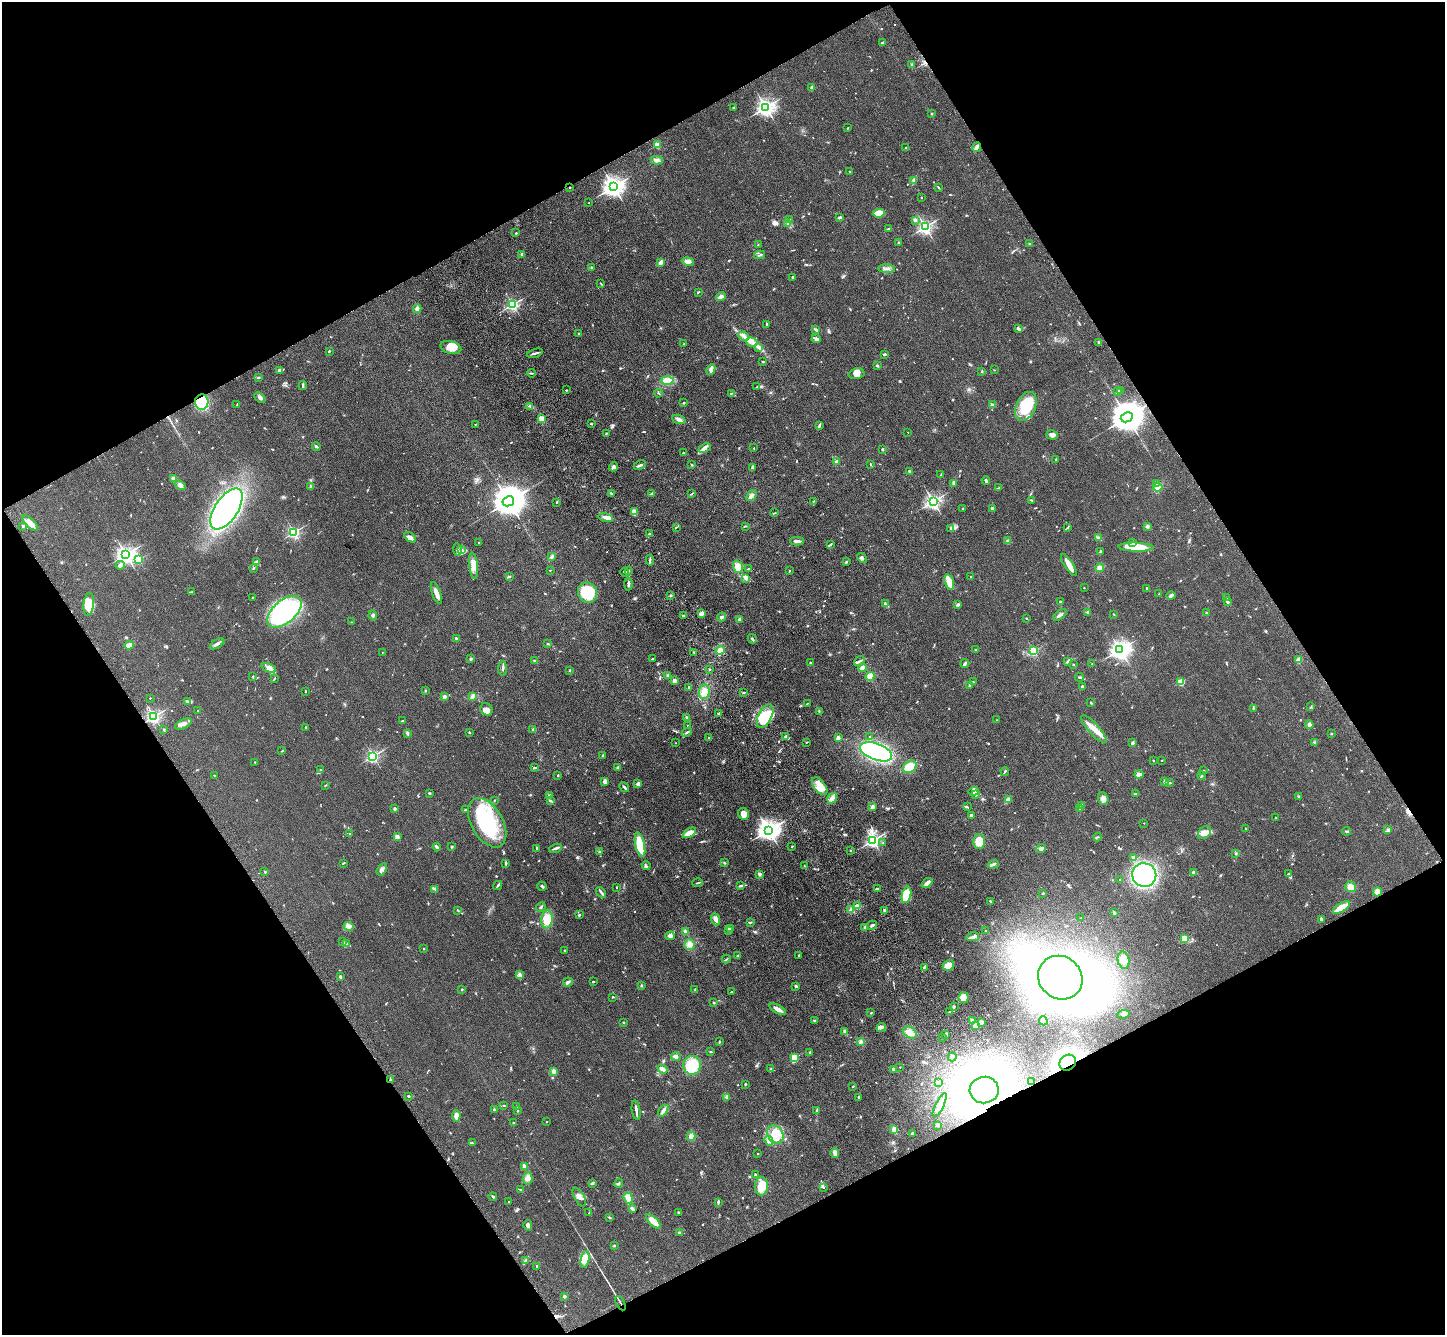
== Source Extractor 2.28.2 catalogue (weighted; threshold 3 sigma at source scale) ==
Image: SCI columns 106-5875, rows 363-5692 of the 5980 x 5920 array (HDU 1 of 3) = the unmasked area's bounding box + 8 px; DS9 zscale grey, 4 x 4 block average (1 PNG px = mean of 4 x 4 image px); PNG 1447 x 1337 px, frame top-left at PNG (2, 2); each listed source drawn as its Kron ellipse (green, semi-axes under 4 px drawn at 4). Shown black and unused: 47% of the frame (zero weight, under 3 of 4 exposures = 6% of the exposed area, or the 3 px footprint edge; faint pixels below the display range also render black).
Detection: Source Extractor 2.28.2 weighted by HDU 2 'WHT'. Background 0.0609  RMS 0.0079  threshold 0.0357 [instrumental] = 3 sigma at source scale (4.5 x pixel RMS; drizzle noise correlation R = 1.50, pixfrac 1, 0.05/0.05 arcsec/px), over >= 5 px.
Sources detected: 879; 1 too faint to see at this stretch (4 x 4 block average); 9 inside a brighter object's white glare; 3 cosmic-ray / hot-pixel residue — neither listed nor drawn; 13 coinciding with a brighter row at this scale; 51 inside a brighter listed object's ellipse — not listed separately; of the other 802, all 500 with FLUX_AUTO >= 2.77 (the completeness limit of this list) listed and drawn (302 fainter detections not listed), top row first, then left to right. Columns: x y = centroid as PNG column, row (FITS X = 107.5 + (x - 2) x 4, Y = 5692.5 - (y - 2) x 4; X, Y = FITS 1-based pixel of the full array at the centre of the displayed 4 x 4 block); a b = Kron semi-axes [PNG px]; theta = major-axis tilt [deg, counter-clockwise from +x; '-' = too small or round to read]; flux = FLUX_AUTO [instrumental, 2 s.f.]
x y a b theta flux
882 43 2 2 - 6.5
911 65 3 2 - 5.3
812 88 3 2 - 18
734 107 3 2 - 3.2
766 107 3 2 - 2200
932 113 2 2 - 4.1
848 128 2 2 - 10
657 145 2 2 - 150
977 147 5 3 - 11
906 148 2 2 - 8.2
657 160 6 4 -2 15
850 171 2 2 - 6.8
914 180 4 3 - 10
570 187 2 2 - 11
613 187 3 3 - 3400
938 187 3 2 - 3.6
921 197 2 2 - 8.5
589 203 2 2 - 4.2
879 213 6 4 5 57
840 217 3 2 - 12
790 220 3 2 - 6.3
916 220 4 3 - 6.6
788 223 4 3 - 8.1
925 227 2 2 - 1300
888 229 3 2 - 5.4
516 233 2 2 - 5.2
899 243 2 2 - 8.4
758 244 3 2 - 3.4
1030 244 3 2 - 5.2
522 254 2 2 - 44
760 255 5 2 - 7.4
661 262 4 3 - 14
688 262 6 4 -12 18
592 267 2 2 - 3.5
887 269 8 2 -4 14
793 277 3 2 - 4.3
601 284 3 2 - 4.3
698 292 2 2 - 3.4
721 297 5 3 - 15
513 304 2 2 - 890
417 309 4 3 - 16
767 324 4 2 - 3.4
1019 329 3 2 - 3.6
816 330 4 2 - 8.2
579 334 2 2 - 7.1
744 336 5 2 - 9.9
816 339 4 3 - 13
752 342 6 3 -17 17
1099 342 3 2 - 7.6
684 344 4 2 - 3.7
451 347 10 6 -16 75
759 347 3 2 - 5
329 351 3 2 - 3.9
535 353 8 2 16 11
885 354 3 2 - 9.3
763 362 2 2 - 4
877 365 3 2 - 6.9
711 369 5 4 - 14
279 370 3 3 - 7.8
994 370 2 2 - 2.8
982 371 2 2 - 4
531 373 4 2 - 4.3
857 374 8 5 11 26
259 377 3 2 - 3.6
667 380 6 4 0 48
303 386 4 2 - 7.5
757 387 2 2 - 3.8
566 390 2 2 - 2.9
1120 390 2 2 - 9.4
1117 392 3 3 - 7.5
658 393 4 2 - 2.9
732 393 3 2 - 4.5
260 397 6 3 -40 12
202 402 7 7 - 170
684 403 3 2 - 3.2
237 404 3 2 - 2.9
992 404 3 2 - 4.8
530 406 3 2 - 4.7
1026 406 15 9 65 210
1127 417 6 4 26 14000
541 418 2 2 - 180
679 419 7 3 -19 17
475 424 2 2 - 3
591 424 2 2 - 3
819 426 4 2 - 9
908 432 2 2 - 2.9
606 433 2 2 - 3.9
1052 435 6 4 -19 17
316 447 4 2 - 6.6
705 448 6 4 24 17
754 448 2 2 - 3.4
882 449 3 2 - 5.6
684 453 3 2 - 6.5
1056 459 3 2 - 3.8
837 462 3 3 - 11
640 465 6 2 27 11
692 465 2 2 - 4.5
871 465 3 2 - 3.5
613 467 4 4 - 13
753 468 3 2 - 17
910 471 4 2 - 7.1
941 475 3 2 - 5.7
173 479 2 2 - 110
986 480 4 2 - 7.7
953 483 3 2 - 4.6
1156 483 3 2 - 4.3
180 485 6 4 -39 16
311 486 2 2 - 4.1
1158 487 5 4 - 22
999 488 3 2 - 3.1
611 493 3 2 - 5.9
652 494 3 2 - 5.8
691 494 4 2 - 4.5
751 495 6 3 50 21
1031 500 4 2 - 4
508 501 6 5 - 13000
814 501 3 2 - 4.2
933 501 2 2 - 1600
557 502 2 2 - 3.6
963 508 2 2 - 9.7
992 508 2 2 - 8.9
226 509 23 11 56 1200
634 512 4 3 - 34
774 513 3 2 - 2.9
606 517 7 3 -13 25
30 523 10 4 -44 42
23 526 2 2 - 25
745 526 3 2 - 3.4
676 527 2 2 - 4.5
1147 527 3 3 - 5.8
950 528 2 2 - 4.6
1067 528 3 2 - 2.8
294 532 2 2 - 820
649 534 3 2 - 5
410 537 7 3 -36 23
1098 538 4 2 - 11
797 541 7 2 -2 19
1008 541 3 3 - 10
479 542 2 2 - 3.8
1133 543 2 2 - 4
831 544 3 2 - 5.5
1136 547 17 4 -2 140
457 549 6 3 -81 12
461 550 3 2 - 4.5
1101 551 2 2 - 6.8
126 554 3 3 - 2200
552 557 4 3 - 9.7
862 558 6 2 -42 8.3
139 559 2 2 - 320
650 560 5 2 - 7.4
256 561 3 2 - 4.1
846 562 2 2 - 6
120 565 4 3 - 9.8
1069 565 13 4 -56 37
473 566 13 4 -83 41
738 567 6 5 - 40
253 568 2 2 - 2.9
1100 568 4 4 - 17
748 569 3 2 - 4.9
550 570 2 2 - 5.3
628 570 2 2 - 3
789 571 3 2 - 2.8
625 572 4 3 - 7.7
971 576 2 2 - 4.9
510 577 2 2 - 3
746 578 4 3 - 11
949 582 8 4 -74 54
628 584 6 2 88 10
1084 588 2 2 - 5.6
1147 588 3 2 - 3.6
191 592 3 2 - 3.8
436 593 11 3 -70 33
587 593 10 9 - 190
1159 594 3 2 - 3.3
670 595 3 2 - 5.1
1171 595 4 3 - 12
252 597 2 2 - 6.2
1227 598 3 2 - 3.9
1060 601 2 2 - 9.4
1227 601 3 2 - 12
89 604 12 5 84 100
885 604 4 2 - 6
958 604 3 2 - 6.2
284 612 20 11 40 690
1087 612 3 2 - 5.9
701 613 4 3 - 22
1206 613 2 2 - 15
1114 614 3 2 - 3.1
683 615 2 2 - 5.7
1060 615 8 2 34 21
373 616 5 3 - 9.2
722 617 4 3 - 12
1026 618 3 2 - 3.2
739 619 3 3 - 9
352 622 3 2 - 3.2
456 638 2 2 - 7.2
752 639 5 2 - 7.9
217 644 8 2 32 21
548 644 2 2 - 3.9
129 645 5 3 - 33
720 650 5 4 - 20
976 650 2 2 - 9.8
1120 650 3 3 - 2200
1034 651 2 2 - 410
382 652 2 2 - 3.2
694 652 2 2 - 3.3
471 659 3 3 - 6.1
652 659 2 2 - 8.3
1299 660 4 3 - 28
535 661 3 2 - 5
859 661 6 2 38 7.6
1068 661 3 2 - 10
810 663 2 2 - 4.6
965 663 5 2 - 10
1073 664 2 2 - 2.8
1092 664 2 2 - 5.3
269 668 7 4 -23 21
502 668 7 2 87 9
862 668 4 3 - 13
709 669 2 2 - 4
569 670 3 2 - 3.4
668 675 2 2 - 6.4
253 676 2 2 - 4.2
870 676 5 4 - 30
1079 677 4 2 - 5
274 679 3 2 - 3.1
674 681 2 2 - 100
973 682 2 2 - 4.6
1181 682 2 2 - 240
969 685 3 3 - 5.4
1082 686 2 2 - 31
689 687 2 2 - 4
305 691 2 2 - 6.7
425 691 2 2 - 3.2
704 692 7 5 80 38
744 693 3 2 - 3.9
473 696 3 2 - 17
444 697 2 2 - 74
150 698 2 2 - 7.5
187 702 3 3 - 6.3
807 703 3 2 - 3.8
1091 703 3 2 - 2.9
1311 707 3 2 - 3
1253 708 2 2 - 6.5
486 709 6 5 - 34
198 711 2 2 - 5.3
819 711 3 2 - 5.1
718 713 3 2 - 5.7
154 716 2 2 - 1200
765 716 13 6 64 110
687 718 3 3 - 9.4
997 720 3 2 - 2.8
402 721 3 2 - 3.2
183 724 9 4 25 20
1309 725 4 4 - 13
687 726 2 2 - 5.5
306 727 2 2 - 3
164 729 2 2 - 5.5
533 729 3 2 - 3.8
1094 729 18 5 -49 52
469 732 3 2 - 3.8
687 732 5 2 - 6.7
407 733 4 3 - 6.3
1331 734 2 2 - 2.9
870 736 2 2 - 6.2
785 737 3 3 - 11
709 738 2 2 - 2.8
838 738 2 2 - 63
807 742 3 2 - 2.9
1314 742 2 2 - 2.8
676 743 2 2 - 3.3
1133 743 3 3 - 7.8
282 751 2 2 - 3.3
876 752 17 8 -21 1100
603 755 2 2 - 3.1
373 756 2 2 - 930
1153 760 2 2 - 3.5
1162 760 2 2 - 3.3
255 762 2 2 - 3.8
534 767 3 2 - 5.1
910 767 7 5 35 93
618 768 3 3 - 7.1
321 770 4 2 - 3.8
1204 770 2 2 - 3.3
1005 771 4 2 - 5.7
1139 774 4 3 - 22
214 775 2 2 - 7.5
557 775 3 2 - 2.8
1201 775 4 2 - 5.4
605 781 4 3 - 19
1165 781 2 2 - 66
1170 783 2 2 - 4.4
638 784 4 3 - 14
326 785 3 2 - 2.8
820 786 10 5 -52 42
624 787 5 2 - 8.5
974 791 5 3 - 13
429 793 3 2 - 4.1
1135 794 3 2 - 5.9
976 795 4 2 - 6.1
549 796 4 2 - 7
1299 797 3 3 - 4.8
832 798 6 4 55 21
1008 799 4 3 - 9.7
1103 799 6 5 - 18
494 800 2 2 - 3.2
551 801 3 2 - 5.9
1082 806 3 2 - 5.1
873 807 2 2 - 60
967 807 3 2 - 6.9
1080 808 2 2 - 8.8
395 809 2 2 - 47
465 810 3 2 - 5.5
743 814 6 5 - 21
971 815 2 2 - 51
1276 818 2 2 - 5.2
487 823 27 15 -60 380
1144 823 2 2 - 4
1246 829 3 2 - 5.2
768 830 3 3 - 4200
1388 830 4 3 - 9.7
1347 831 4 2 - 8.2
1205 832 7 5 45 30
689 833 7 3 31 44
350 834 2 2 - 3.4
397 837 2 2 - 110
1098 837 4 2 - 5.1
873 840 2 2 - 1300
979 841 7 6 - 50
883 843 3 2 - 3.4
640 845 13 4 -77 150
437 847 4 2 - 9.7
452 847 3 2 - 4.8
792 847 2 2 - 2.8
537 848 3 2 - 5.1
555 848 7 2 21 10
1041 848 5 4 - 12
851 850 2 2 - 3.7
600 852 3 2 - 4.4
1236 853 2 2 - 3.2
1134 858 2 2 - 69
343 863 3 2 - 3.8
724 863 3 2 - 3.6
506 864 3 2 - 4.3
993 864 5 2 - 14
646 866 4 2 - 5.9
804 866 2 2 - 2.8
382 869 6 3 57 12
265 872 2 2 - 5.1
1194 873 2 2 - 42
759 874 3 3 - 8.6
1288 874 2 2 - 3
1144 875 12 11 - 850
1120 880 2 2 - 4.4
698 883 5 2 - 5.2
927 883 6 4 42 18
498 885 5 2 - 5.4
542 886 5 2 - 6.7
741 886 3 2 - 6.1
616 887 2 2 - 2.8
1350 887 5 5 - 30
435 889 4 2 - 9.1
877 889 2 2 - 8.7
601 892 6 2 -49 7.3
1377 892 4 4 - 25
1043 893 2 2 - 5.6
906 895 8 4 77 110
990 901 2 2 - 4.8
857 905 4 2 - 7.5
541 907 5 2 - 7.5
1341 907 9 3 32 77
458 910 3 2 - 3
850 910 3 2 - 6.6
884 910 4 2 - 5.7
1114 913 2 2 - 11
579 915 3 2 - 4.2
1081 917 2 2 - 3.3
547 919 9 5 84 75
715 919 6 4 -69 21
1321 919 3 2 - 5.4
751 922 4 2 - 5.2
872 925 5 2 - 13
349 926 5 4 - 15
864 927 3 2 - 4.5
730 928 3 2 - 12
728 931 2 2 - 10
985 931 2 2 - 2.8
685 932 3 3 - 9.7
670 936 5 4 - 17
973 937 6 3 14 16
1185 938 2 2 - 200
342 942 3 2 - 2.8
347 944 3 2 - 3.9
689 944 5 5 - 27
424 949 2 2 - 4.9
564 950 2 2 - 10
799 955 2 2 - 5
737 956 2 2 - 4.2
726 959 4 2 - 4.1
1124 960 8 6 -78 32
948 965 6 5 - 44
924 967 4 2 - 6.5
519 974 4 3 - 8.2
340 976 3 3 - 5
1060 978 23 21 -39 2800
568 982 5 2 - 8.6
593 982 2 2 - 5.2
641 986 2 2 - 3.7
796 986 2 2 - 13
462 989 2 2 - 6.9
695 989 2 2 - 3.8
732 992 3 2 - 5.1
612 997 3 2 - 3.3
964 997 5 5 - 45
714 1003 2 2 - 4.3
954 1006 3 2 - 5.2
778 1009 9 3 -30 30
949 1012 2 2 - 12
871 1013 3 2 - 3.6
1124 1014 6 3 6 13
814 1021 3 2 - 3.5
972 1021 2 2 - 83
1043 1021 4 4 - 15
623 1022 2 2 - 3.3
981 1022 2 2 - 81
976 1025 4 3 - 14
881 1028 5 2 - 7.7
845 1032 4 3 - 11
910 1032 7 5 -32 33
945 1034 3 3 - 6.7
942 1038 2 2 - 8.8
719 1042 3 2 - 5.4
861 1042 4 3 - 8.6
711 1052 2 2 - 3.2
809 1052 2 2 - 3
676 1057 5 3 - 15
952 1057 4 3 - 8.4
795 1058 2 2 - 190
1068 1063 9 7 36 830
692 1065 9 9 - 130
900 1067 2 2 - 5.4
662 1069 5 3 - 25
771 1069 3 2 - 3.9
893 1069 2 2 - 10
554 1071 4 4 - 13
390 1080 3 2 - 4.6
1032 1082 4 2 - 6.5
938 1083 4 3 - 7.9
745 1084 2 2 - 4
853 1086 2 2 - 3.6
984 1090 14 13 - 2800
409 1096 2 2 - 6.4
727 1097 2 2 - 3.9
858 1098 3 2 - 4.1
504 1105 3 2 - 3.1
940 1105 13 2 63 28
517 1107 3 2 - 7.4
494 1109 2 2 - 14
636 1110 10 2 -82 13
518 1111 2 2 - 4
663 1111 7 3 58 12
817 1111 4 2 - 9
456 1116 6 3 84 25
547 1122 2 2 - 3.7
514 1123 3 2 - 5.2
938 1125 2 2 - 17
894 1130 3 3 - 23
912 1133 3 2 - 10
775 1134 10 7 -61 55
691 1136 4 3 - 24
769 1141 5 3 - 12
472 1143 3 2 - 4.9
835 1153 5 3 - 24
758 1154 2 2 - 4
524 1166 3 3 - 11
755 1175 2 2 - 11
528 1178 6 4 85 19
592 1183 3 2 - 7
619 1183 4 2 - 6.7
761 1186 9 6 88 91
823 1187 3 2 - 5.4
520 1189 4 2 - 3.5
493 1196 4 2 - 5.2
579 1197 10 5 -61 24
628 1198 6 4 -71 35
509 1201 2 2 - 3.5
718 1202 3 2 - 8
632 1209 4 2 - 13
678 1212 4 2 - 4.3
589 1213 3 2 - 2.9
609 1217 3 2 - 5
653 1221 9 4 -44 51
528 1225 5 3 - 16
679 1233 2 2 - 20
614 1245 3 2 - 3.8
585 1259 8 4 80 25
525 1260 2 2 - 2.9
537 1266 3 2 - 3.4
564 1296 2 2 - 46
620 1303 8 2 -62 7.4
Overlapping masked pixels (flux is a lower limit): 5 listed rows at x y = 202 402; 1068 1063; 390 1080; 984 1090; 620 1303
Diffuse or blended objects may show on this block-average render without a row.